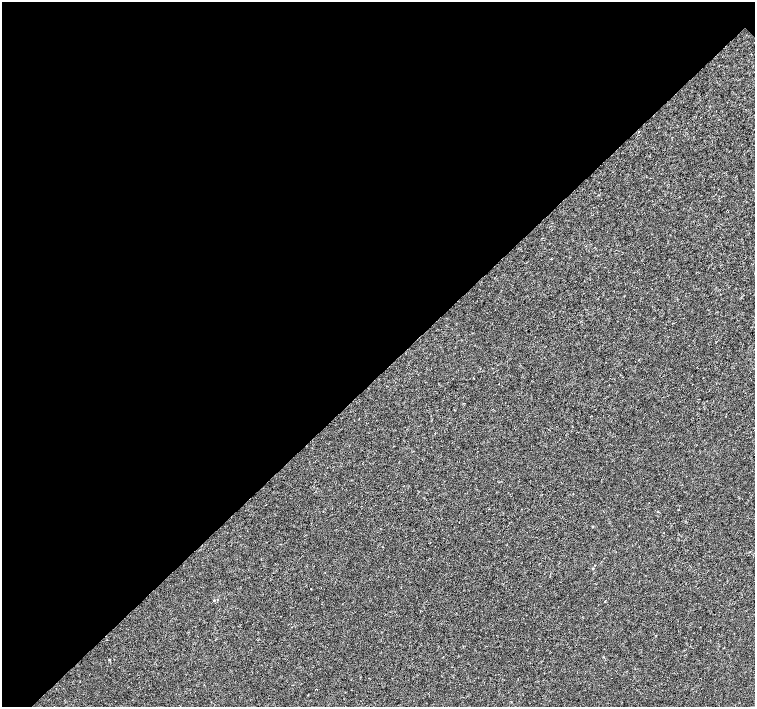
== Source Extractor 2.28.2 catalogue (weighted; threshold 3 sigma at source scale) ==
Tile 5 of 4 x 4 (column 1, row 2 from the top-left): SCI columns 6-1510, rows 3041-4449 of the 6026 x 6016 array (HDU 1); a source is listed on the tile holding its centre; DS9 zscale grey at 2 x 2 block average (1 PNG px = mean of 2 x 2 image px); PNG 757 x 709 px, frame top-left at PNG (2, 2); no overlay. Shown black and unused: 53% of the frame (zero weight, under 3 of 4 exposures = <1% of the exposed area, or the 3 px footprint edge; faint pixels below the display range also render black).
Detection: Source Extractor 2.28.2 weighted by HDU 2 'WHT'; one run over the whole footprint, this tile lists its part. Background -4.64e-05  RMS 0.0017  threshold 0.00754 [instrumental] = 3 sigma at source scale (4.5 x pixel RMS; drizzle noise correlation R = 1.50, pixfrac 1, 0.0396/0.0396 arcsec/px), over >= 5 px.
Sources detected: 3; all 3 listed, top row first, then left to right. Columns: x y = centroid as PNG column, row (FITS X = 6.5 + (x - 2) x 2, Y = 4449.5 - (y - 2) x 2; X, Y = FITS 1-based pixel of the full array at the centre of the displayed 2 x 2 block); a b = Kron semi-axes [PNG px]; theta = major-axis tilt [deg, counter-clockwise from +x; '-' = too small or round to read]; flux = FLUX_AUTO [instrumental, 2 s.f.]
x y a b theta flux
489 509 2 2 - 0.24
593 568 2 2 - 0.21
605 601 2 2 - 0.27